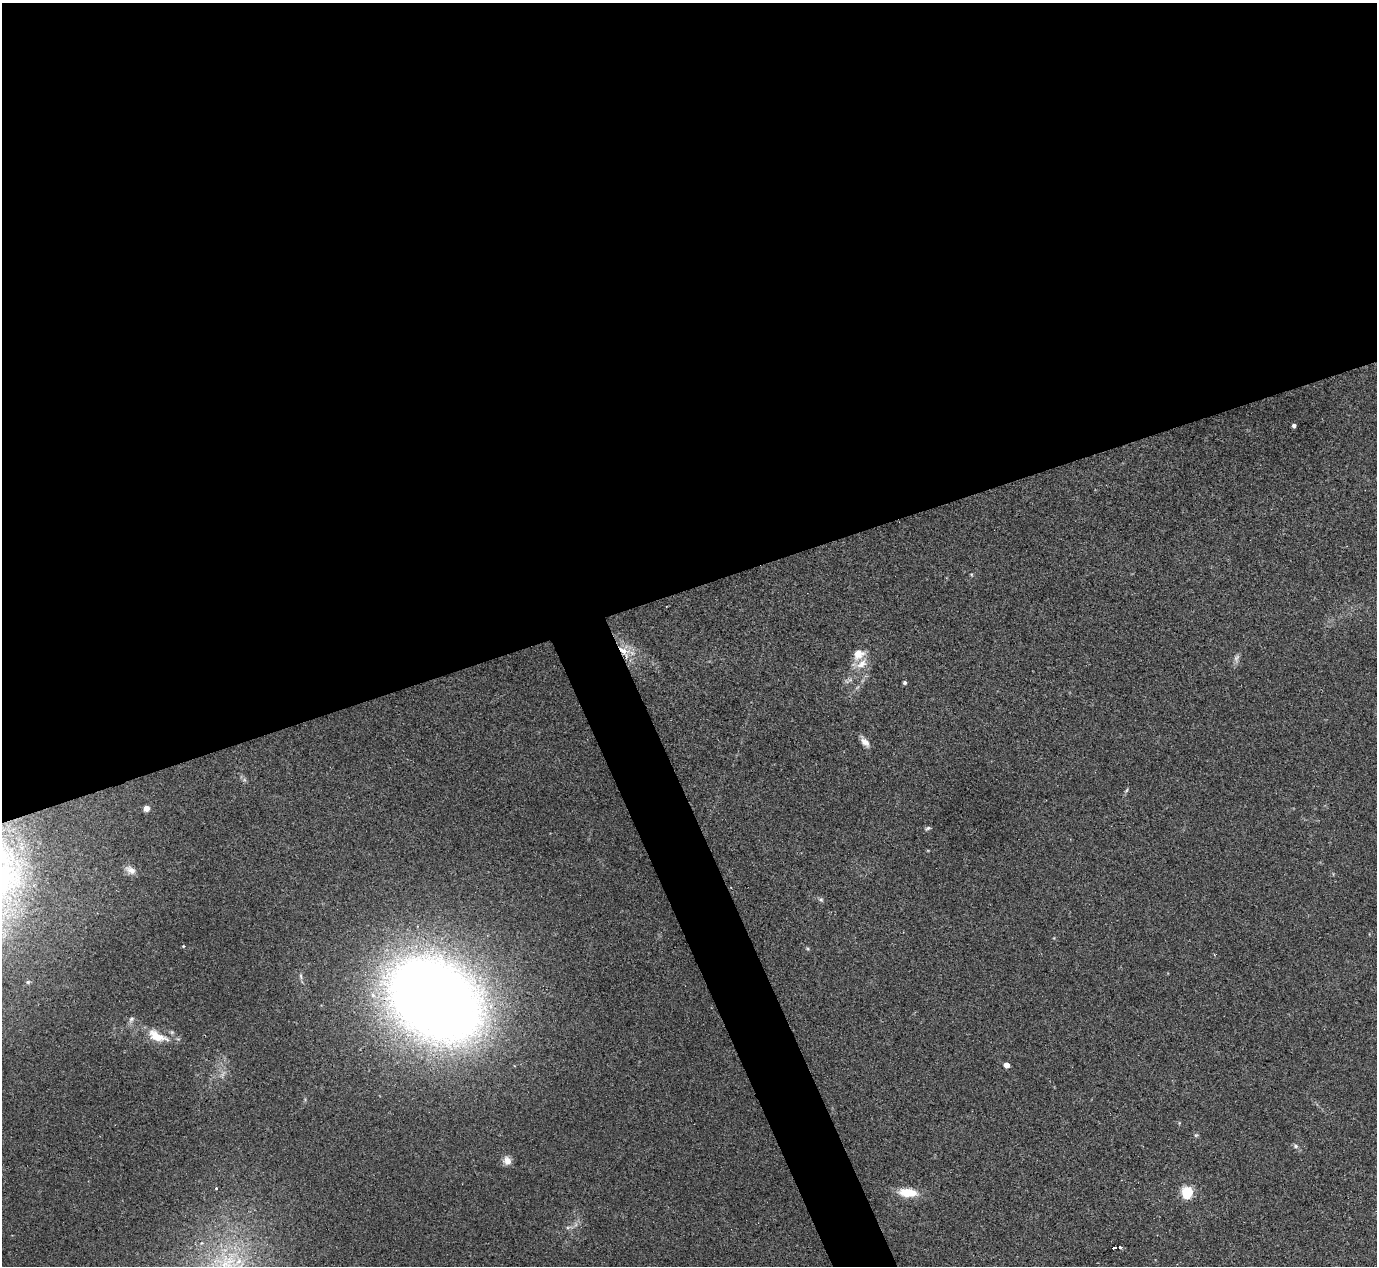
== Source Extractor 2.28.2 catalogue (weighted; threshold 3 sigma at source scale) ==
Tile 2 of 4 x 4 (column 2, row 1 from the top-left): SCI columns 1416-2790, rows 3975-5238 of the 5567 x 5545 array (HDU 1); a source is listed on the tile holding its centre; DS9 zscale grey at full resolution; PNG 1379 x 1268 px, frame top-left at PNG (2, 3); no overlay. Shown black and unused: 49% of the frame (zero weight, under 2 of 3 exposures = <1% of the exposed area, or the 3 px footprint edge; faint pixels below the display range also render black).
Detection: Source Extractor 2.28.2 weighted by HDU 2 'WHT'; one run over the whole footprint, this tile lists its part. Background 0.0497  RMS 0.0076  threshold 0.0343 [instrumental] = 3 sigma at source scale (4.5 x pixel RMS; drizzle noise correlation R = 1.50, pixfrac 1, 0.05/0.05 arcsec/px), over >= 5 px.
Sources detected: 29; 1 too faint to see at this stretch — not listed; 1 inside a brighter listed object's ellipse — not listed separately; the other 27 listed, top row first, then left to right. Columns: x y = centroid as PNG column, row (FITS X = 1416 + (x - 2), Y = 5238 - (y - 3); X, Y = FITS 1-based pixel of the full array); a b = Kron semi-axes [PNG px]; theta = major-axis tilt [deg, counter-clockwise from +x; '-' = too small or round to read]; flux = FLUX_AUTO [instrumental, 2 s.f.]
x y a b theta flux
1294 426 4 3 - 2.4
623 651 18 10 -24 14
862 664 20 10 40 10
905 683 4 4 - 1.8
865 742 13 8 -47 4.9
244 780 6 4 18 1.2
1127 790 6 4 70 1
146 808 4 4 - 12
928 828 7 4 23 1.4
131 870 14 9 -29 5
821 900 7 6 - 1.6
183 946 4 4 - 0.64
301 976 8 4 -81 1.6
28 982 5 5 - 1.2
435 1000 85 63 -34 1100
131 1019 9 6 61 2.3
157 1036 24 11 -24 17
1006 1065 4 4 - 8.9
1196 1135 6 4 42 1
1295 1146 7 5 -17 1.8
507 1161 11 10 - 5.4
216 1188 3 3 - 2.3
908 1192 17 8 -5 19
1187 1192 6 5 - 86
568 1227 6 4 18 1.4
1115 1247 5 3 - 21
1120 1247 3 3 - 5.6
Overlapping masked pixels (flux is a lower limit): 1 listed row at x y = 623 651